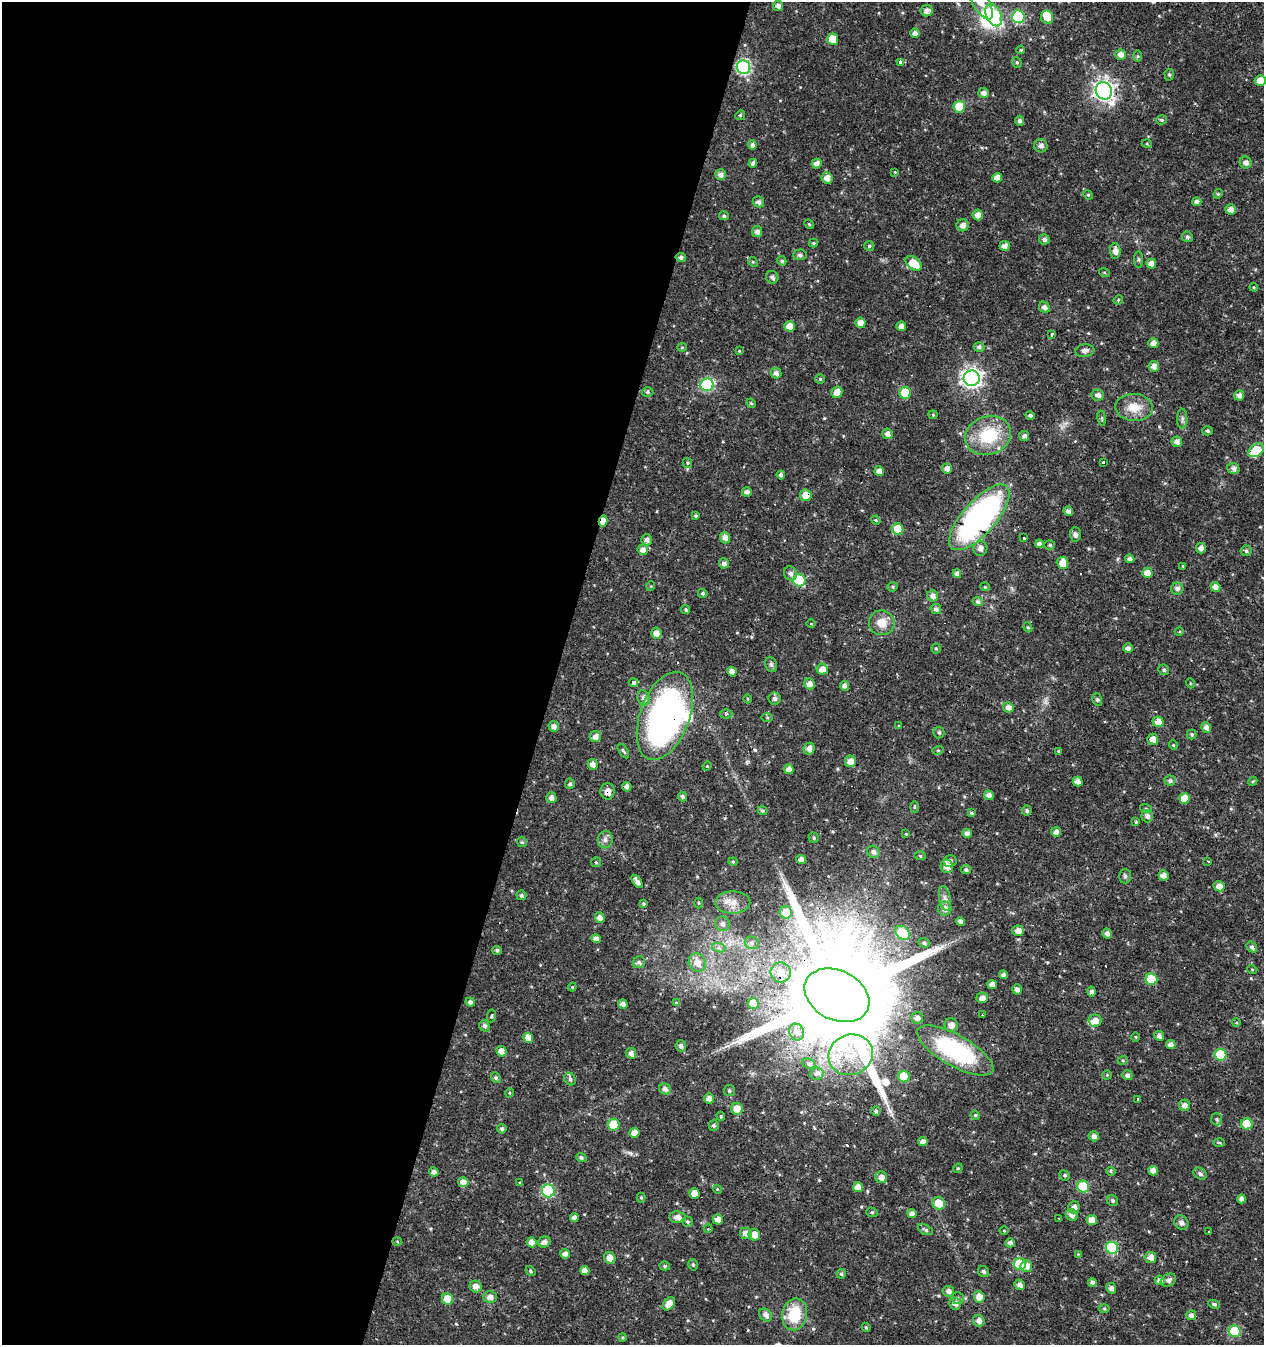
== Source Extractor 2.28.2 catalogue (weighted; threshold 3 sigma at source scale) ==
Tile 5 of 4 x 4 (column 1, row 2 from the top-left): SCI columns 277-1538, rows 2688-4030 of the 5534 x 5379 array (HDU 1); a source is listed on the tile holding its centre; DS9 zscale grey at full resolution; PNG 1266 x 1347 px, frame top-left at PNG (2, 2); each listed source drawn as its Kron ellipse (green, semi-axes under 4 px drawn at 4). Shown black and unused: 44% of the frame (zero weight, under 3 of 4 exposures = <1% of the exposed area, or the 3 px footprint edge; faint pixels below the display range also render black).
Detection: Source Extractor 2.28.2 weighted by HDU 2 'WHT'; one run over the whole footprint, this tile lists its part. Background 0.016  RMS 0.0021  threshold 0.00951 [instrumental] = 3 sigma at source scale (4.5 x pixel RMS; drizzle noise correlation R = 1.50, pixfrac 1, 0.0396/0.0396 arcsec/px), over >= 5 px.
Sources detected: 374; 1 too faint to see at this stretch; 2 inside a brighter object's white glare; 4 cosmic-ray / hot-pixel residue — neither listed nor drawn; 3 inside a brighter listed object's ellipse — not listed separately; the other 364 listed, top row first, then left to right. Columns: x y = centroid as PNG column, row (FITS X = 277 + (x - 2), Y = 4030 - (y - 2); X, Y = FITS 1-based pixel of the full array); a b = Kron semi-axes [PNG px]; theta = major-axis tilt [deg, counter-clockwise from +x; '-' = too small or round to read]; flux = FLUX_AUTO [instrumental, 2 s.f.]
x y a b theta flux
981 2 19 8 -58 2.3
778 6 5 5 - 0.88
927 11 6 5 - 1
994 15 12 7 -63 16
1018 17 6 6 - 18
1047 17 6 6 - 3.1
915 33 5 4 - 1
833 39 6 5 - 4.1
1021 50 4 3 - 0.22
1121 55 5 5 - 1.4
1138 56 6 4 -89 0.28
1017 62 5 4 - 0.33
901 63 4 3 - 10
743 67 7 6 - 33
1169 75 6 4 -87 0.36
1260 81 5 5 - 2.4
1104 91 9 8 - 120
984 93 5 5 - 1
959 107 6 5 - 6.2
740 115 5 4 - 0.28
1162 120 5 4 - 0.35
1019 121 5 4 - 0.68
1147 144 5 3 - 0.22
752 145 5 4 - 0.83
1041 146 7 6 - 0.88
1246 162 6 6 - 0.85
753 163 4 4 - 0.68
816 163 5 5 - 1.1
895 172 4 4 - 0.17
721 175 5 5 - 1.1
827 178 6 5 - 1.5
997 178 5 4 - 1.6
1218 194 5 4 - 0.26
1088 195 5 4 - 0.25
759 202 6 5 - 0.73
1197 202 4 4 - 0.97
1230 209 5 5 - 1.2
978 215 5 5 - 1.5
724 216 5 4 - 0.41
809 224 5 4 - 0.24
963 225 6 6 - 1.2
757 232 5 5 - 0.93
1187 237 5 5 - 0.48
1044 239 5 5 - 0.65
813 243 4 4 - 0.27
869 246 5 5 - 0.3
1005 246 5 4 - 1.1
1115 251 7 5 -85 1.2
800 255 7 5 4 0.5
681 257 5 4 - 0.54
1139 260 8 4 -90 0.39
782 261 5 4 - 0.38
753 262 5 4 - 0.23
914 263 9 6 -36 4.1
1151 264 5 5 - 1.3
1104 272 5 3 - 0.23
772 277 6 6 - 0.71
1254 287 4 4 - 0.21
1118 300 5 4 - 0.25
1044 307 6 5 - 0.95
861 323 5 5 - 1.7
790 326 5 5 - 2.3
901 326 5 4 - 1
1052 335 4 3 - 0.81
1153 343 5 5 - 1.2
682 347 5 4 - 0.27
979 347 5 5 - 0.53
739 351 3 3 - 0.17
1085 351 9 6 8 0.82
1154 366 5 5 - 1.3
776 373 5 5 - 0.94
972 378 8 8 - 100
820 379 5 5 - 0.3
707 385 6 6 - 23
648 392 6 5 - 0.38
837 392 6 5 - 1.8
905 393 6 5 - 7.6
1098 395 6 5 - 0.97
1239 395 5 5 - 1
751 403 5 4 - 0.26
1134 407 18 13 -2 3.7
933 415 4 4 - 0.24
1030 415 4 4 - 0.53
1102 418 7 4 -81 0.34
1182 419 10 5 -89 0.61
1207 431 5 4 - 0.41
887 434 5 5 - 1.1
988 435 23 19 20 11
1024 436 5 5 - 0.77
1177 442 5 5 - 1.1
1256 450 8 6 36 7.1
687 463 5 4 - 0.28
1103 463 3 3 - 2.2
947 469 5 5 - 1.1
1233 469 6 5 - 0.97
879 471 5 4 - 1.3
781 475 4 4 - 0.66
747 492 5 4 - 0.82
806 495 6 5 - 2.4
1068 511 5 4 - 0.83
695 516 4 4 - 0.35
979 517 41 16 48 55
876 520 4 4 - 0.24
603 521 5 4 - 1.9
898 529 6 5 - 4.6
1075 534 7 5 -87 0.68
725 538 6 5 - 1.2
1024 538 3 3 - 1
647 540 5 5 - 0.85
1039 544 4 4 - 0.78
1050 545 5 4 - 0.36
980 548 7 7 - 1
1201 548 5 5 - 1.2
643 550 5 5 - 1.3
1246 551 5 5 - 0.45
1130 559 4 4 - 0.75
724 563 5 5 - 0.79
1063 563 6 5 - 3.1
1183 566 4 3 - 0.18
790 573 7 6 - 0.8
1147 573 5 5 - 2
957 574 4 4 - 0.96
799 580 6 6 - 12
651 586 5 3 - 0.17
893 587 5 4 - 0.28
985 587 5 4 - 0.23
1215 587 5 4 - 1.3
1177 589 6 6 - 0.75
703 593 5 4 - 0.34
933 596 6 5 - 1.1
978 601 5 4 - 0.75
936 609 5 5 - 0.66
686 610 5 4 - 0.3
882 623 13 12 - 2.7
811 624 5 3 - 0.16
1028 627 5 4 - 0.27
1179 632 4 3 - 0.2
656 633 5 5 - 1.4
936 648 5 4 - 0.27
1128 648 5 4 - 0.83
771 665 8 6 -69 0.51
822 669 5 5 - 1.7
1164 670 5 5 - 0.44
732 672 5 4 - 1.3
633 683 5 3 - 2.6
1190 683 5 3 - 0.18
809 684 6 5 - 1.4
844 686 4 4 - 0.96
643 698 8 6 -70 0.92
748 699 4 3 - 0.19
774 699 6 6 - 0.67
1097 699 6 5 - 0.41
1008 708 5 5 - 1.2
726 714 6 4 3 0.45
665 716 46 24 70 76
767 718 6 4 -1 0.28
1158 722 5 5 - 1.9
899 726 4 4 - 0.21
554 727 5 5 - 0.94
1206 727 5 5 - 1.1
939 733 6 5 - 0.44
1192 734 5 5 - 0.38
595 737 6 5 - 1.1
1153 739 5 5 - 1.6
1173 745 4 4 - 0.21
809 749 6 5 - 1.1
938 750 5 3 - 0.23
623 751 8 3 -56 0.36
1058 751 3 3 - 0.15
850 761 6 5 - 1.8
593 764 5 5 - 1
707 766 5 4 - 0.22
789 769 5 4 - 1.4
1170 781 5 5 - 0.6
1253 781 5 3 - 0.19
1078 782 5 4 - 1.2
570 784 5 5 - 0.5
627 787 5 4 - 0.84
607 791 8 7 - 1.4
989 795 5 4 - 1.2
682 797 5 4 - 0.53
551 798 5 5 - 1
1184 798 5 5 - 2.7
914 807 5 3 - 0.24
1146 809 6 3 -19 0.26
1027 810 5 5 - 0.43
762 811 5 4 - 0.32
971 813 4 4 - 0.38
1147 816 6 6 - 0.74
1136 822 3 2 - 0.69
1056 832 5 5 - 0.97
967 833 4 4 - 0.91
906 834 4 4 - 0.18
814 838 5 4 - 0.35
605 840 8 7 - 0.86
522 842 5 5 - 0.35
873 852 6 6 - 0.85
920 856 5 3 - 0.26
801 859 5 4 - 1.2
950 861 6 5 - 0.79
1208 861 3 2 - 0.47
596 862 5 4 - 0.24
733 862 4 4 - 0.25
947 866 6 6 - 1.7
966 870 5 4 - 0.52
1163 875 5 5 - 1.2
1125 876 7 6 - 0.44
637 881 7 4 -55 1.1
1219 886 5 5 - 1.4
521 895 5 5 - 0.47
945 898 13 5 -80 0.91
733 902 17 11 1 2.7
698 903 5 3 - 0.23
643 904 4 4 - 0.3
945 909 7 6 - 1.3
786 912 6 6 - 2.8
600 918 5 5 - 1.4
960 922 4 4 - 0.91
722 924 7 7 - 1
1018 931 5 5 - 1.4
903 933 8 6 -38 8.6
1107 933 5 4 - 1
596 939 5 4 - 1.2
752 943 7 6 - 0.6
924 943 5 4 - 0.46
1252 947 6 4 -53 0.56
719 948 7 4 -18 0.55
497 950 5 4 - 0.47
639 962 6 5 - 0.53
697 963 9 8 - 2
1252 969 5 3 - 0.17
781 972 10 10 - 2.8
1003 975 4 4 - 0.64
1151 979 6 5 - 9.4
992 985 5 4 - 1.1
572 987 4 4 - 0.22
1017 989 5 4 - 1
1092 992 5 4 - 0.78
837 995 34 24 -27 8300
982 998 6 5 - 1.2
470 1002 5 4 - 0.77
676 1003 4 3 - 0.24
753 1003 5 5 - 2.9
623 1004 5 4 - 1.1
982 1015 3 2 - 0.37
491 1016 7 4 80 0.31
917 1018 6 5 - 0.84
1095 1021 6 6 - 1.8
1236 1023 4 3 - 0.18
951 1025 7 6 - 1.3
484 1026 6 5 - 0.65
797 1032 8 7 - 1.1
1159 1036 5 4 - 1
1136 1037 5 3 - 0.21
528 1038 5 5 - 2.1
1171 1045 5 4 - 1
681 1046 6 5 - 0.66
955 1050 43 15 -29 27
501 1051 5 5 - 1.3
631 1053 5 5 - 1.1
851 1055 22 20 21 8.1
1221 1055 6 5 - 11
1123 1060 5 3 - 0.24
809 1064 7 5 -27 0.45
817 1073 6 6 - 0.7
1107 1075 4 4 - 0.19
1127 1075 5 5 - 0.72
904 1077 6 5 - 8.6
496 1078 5 4 - 0.53
570 1079 7 5 -56 0.66
665 1089 6 5 - 0.89
729 1091 5 5 - 0.42
509 1093 5 3 - 0.2
709 1099 5 5 - 1.1
1138 1100 3 3 - 0.83
1184 1105 6 5 - 1
737 1109 6 6 - 2.8
876 1111 4 4 - 0.39
975 1115 5 3 - 0.21
721 1116 5 3 - 0.24
1217 1119 6 5 - 0.42
1247 1124 6 5 - 6
614 1125 6 6 - 7.3
714 1125 5 5 - 0.47
502 1129 4 4 - 0.53
634 1133 5 5 - 1.4
1094 1136 5 5 - 1
923 1141 5 4 - 1
1219 1143 6 4 -2 0.25
581 1158 5 4 - 0.52
958 1168 5 4 - 0.21
1111 1171 5 4 - 0.27
1153 1171 5 4 - 1.2
434 1172 5 4 - 0.98
1200 1174 7 5 -33 0.62
1065 1175 5 5 - 0.36
881 1177 6 6 - 1.2
463 1182 5 5 - 1.3
520 1183 4 3 - 0.53
858 1187 5 5 - 1.6
1083 1187 6 6 - 11
717 1189 4 3 - 0.18
548 1191 6 6 - 17
695 1193 5 5 - 2.1
641 1198 5 4 - 0.27
1241 1199 4 4 - 0.76
1113 1201 6 5 - 0.41
939 1203 6 6 - 3.3
1074 1207 6 5 - 1.1
872 1212 6 4 -19 0.33
912 1214 4 4 - 1
1072 1215 6 5 - 1.1
677 1217 8 5 -6 1.2
574 1218 4 4 - 0.92
718 1219 5 5 - 1.3
1059 1219 3 3 - 0.52
1092 1220 5 5 - 1.8
687 1222 6 5 - 0.35
1181 1222 8 6 -49 0.83
708 1229 4 3 - 0.2
925 1230 8 4 -25 0.45
1004 1231 5 3 - 0.18
1209 1232 2 2 - 0.24
746 1233 6 6 - 1.3
754 1235 6 5 - 2
397 1241 5 3 - 0.21
531 1242 5 5 - 1.3
544 1242 6 5 - 0.85
1010 1243 5 4 - 1.1
1112 1248 6 6 - 15
565 1254 5 4 - 1
1078 1254 3 3 - 0.15
1150 1257 6 5 - 1.4
610 1258 6 5 - 1.6
1020 1264 6 6 - 11
693 1265 6 4 -74 0.36
665 1266 5 4 - 0.35
1026 1266 6 6 - 1.4
530 1271 5 4 - 0.4
585 1271 5 4 - 1.3
983 1272 6 5 - 0.52
841 1274 5 4 - 0.4
1160 1280 5 4 - 1
1168 1280 8 6 29 0.83
1092 1282 4 4 - 0.82
1020 1285 5 5 - 0.86
476 1287 6 6 - 1.2
1111 1288 5 5 - 0.95
948 1291 6 5 - 0.99
490 1297 7 6 - 1.1
979 1297 6 5 - 2.2
958 1298 6 6 - 0.52
447 1299 6 5 - 4
669 1304 7 5 50 2.2
955 1304 6 5 - 0.93
1214 1304 6 4 -24 0.41
1104 1309 5 3 - 0.25
795 1314 16 12 78 7.3
765 1315 7 5 -48 1
1191 1315 5 5 - 0.85
979 1321 6 5 - 1.1
866 1327 5 3 - 0.3
1235 1331 6 6 - 11
622 1337 4 4 - 0.3
Overlapping masked pixels (flux is a lower limit): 7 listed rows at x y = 1104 91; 681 257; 806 495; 603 521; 665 716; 607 791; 837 995
Isophote crosses this tile's border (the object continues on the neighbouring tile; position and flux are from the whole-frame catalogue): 2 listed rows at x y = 981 2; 1260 81